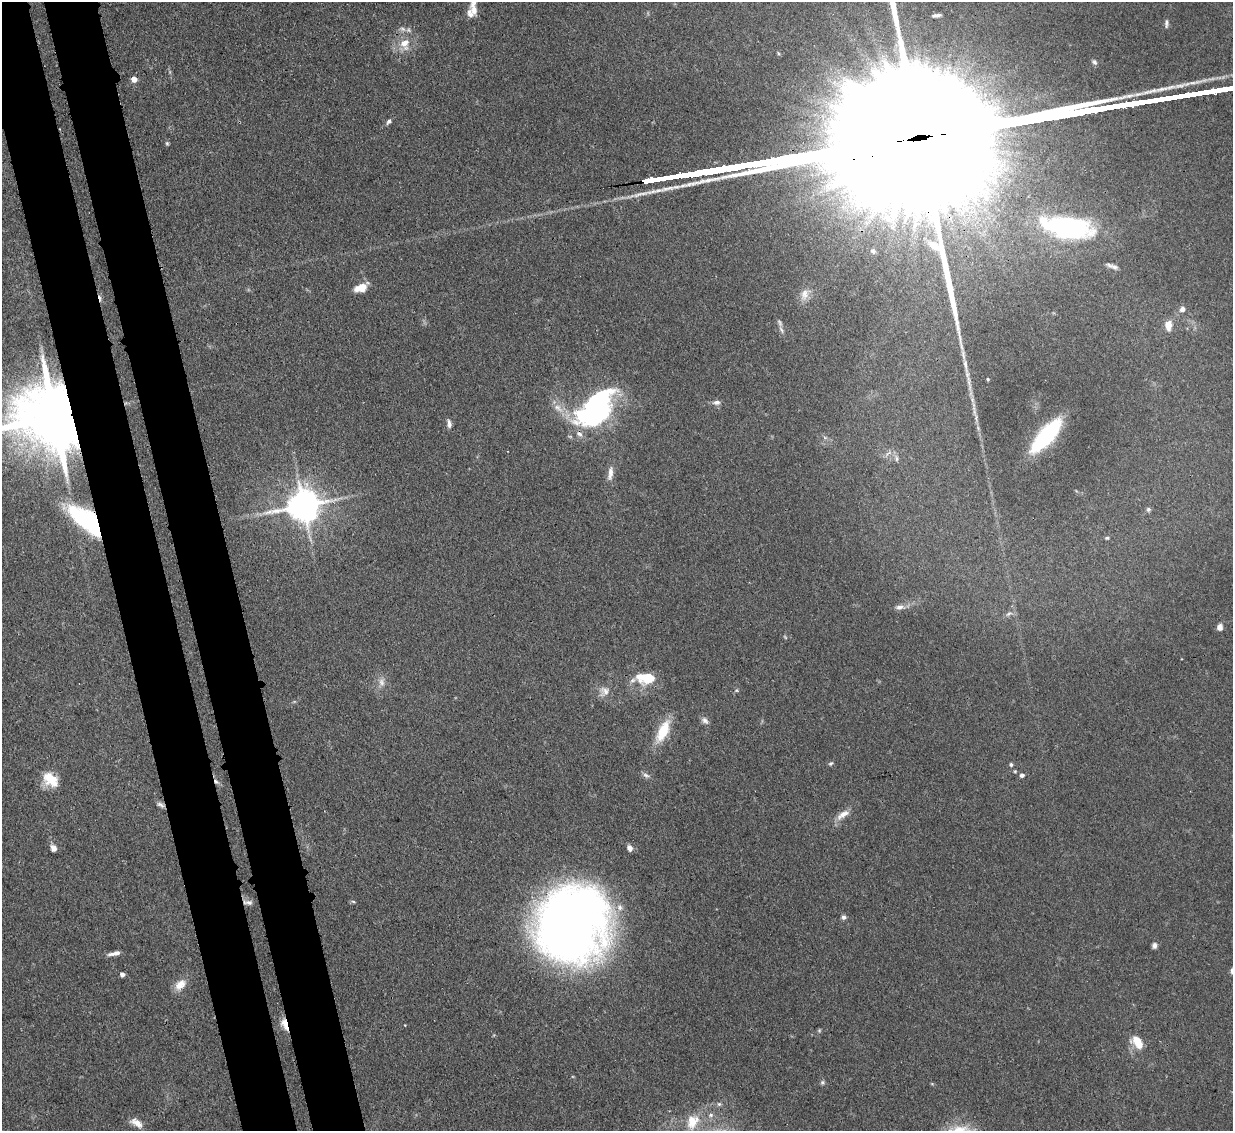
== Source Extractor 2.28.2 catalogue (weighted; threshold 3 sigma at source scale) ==
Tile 11 of 4 x 4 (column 3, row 3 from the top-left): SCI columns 2540-3770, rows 1347-2475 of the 5079 x 5065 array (HDU 1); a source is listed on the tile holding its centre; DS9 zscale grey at full resolution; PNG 1235 x 1133 px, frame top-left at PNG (2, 2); no overlay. Shown black and unused: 9% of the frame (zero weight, under 3 of 4 exposures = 9% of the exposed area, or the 3 px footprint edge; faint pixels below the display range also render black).
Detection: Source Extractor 2.28.2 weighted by HDU 2 'WHT'; one run over the whole footprint, this tile lists its part. Background 0.125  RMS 0.0049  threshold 0.0222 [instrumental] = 3 sigma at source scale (4.5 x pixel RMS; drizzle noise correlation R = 1.50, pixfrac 1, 0.05/0.05 arcsec/px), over >= 5 px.
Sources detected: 80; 1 too faint to see at this stretch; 3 inside a brighter object's white glare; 2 cosmic-ray / hot-pixel residue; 3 long thin detections or spike segments (spike, bleed or trail) — not listed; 4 inside a brighter listed object's ellipse — not listed separately; the other 67 listed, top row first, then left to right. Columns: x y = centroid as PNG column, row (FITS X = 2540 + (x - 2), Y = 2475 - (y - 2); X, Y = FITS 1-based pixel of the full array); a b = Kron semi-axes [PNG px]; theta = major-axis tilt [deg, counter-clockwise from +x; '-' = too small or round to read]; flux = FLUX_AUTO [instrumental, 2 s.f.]
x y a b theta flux
474 10 14 9 -77 4
936 15 10 4 8 1.8
1166 23 11 5 87 1.3
405 43 16 13 -86 8.2
778 53 6 3 -71 0.6
1094 62 8 5 -48 1.2
134 79 4 4 - 5.3
389 121 8 5 56 1.3
167 143 6 4 -69 0.71
887 218 14 8 -38 4.8
1068 227 58 26 -10 75
873 251 7 5 -32 1
1114 267 10 7 -34 2.1
361 287 14 7 25 8.1
805 294 18 11 76 4.9
1182 309 7 6 - 2.4
780 323 12 6 -61 1.9
1168 326 11 8 87 5.8
965 365 26 5 -79 4.4
988 379 3 3 - 0.63
717 402 10 6 7 2.1
558 408 16 8 -38 5.1
596 409 22 15 36 150
55 417 23 16 5 6000
976 418 10 4 84 1.4
449 423 11 5 -80 1.9
579 434 10 7 -31 2.4
1046 435 35 12 49 56
896 459 8 4 90 1
610 473 21 7 82 3.8
303 505 11 9 11 1100
1148 509 6 6 - 1.1
93 523 29 15 -47 62
1107 538 5 4 - 0.71
899 607 12 7 5 2.6
1009 614 11 4 27 1.5
1220 627 8 7 - 2.4
785 637 6 4 -46 0.55
649 678 16 11 10 15
736 690 6 4 29 0.7
604 691 14 12 22 4.4
705 720 11 7 -45 2
663 731 29 12 64 14
831 763 6 5 - 0.85
1011 765 5 5 - 0.89
1015 771 4 4 - 0.54
646 775 10 6 -29 1.6
1022 775 5 5 - 1.7
51 779 19 13 -39 11
160 805 11 5 -28 1.7
843 814 20 8 33 4.8
53 848 8 6 -65 2.6
629 848 6 5 - 2.6
353 901 6 4 -3 0.7
249 903 11 7 -9 1.9
843 917 6 5 - 1.5
572 926 65 59 69 480
1154 945 7 6 - 1.7
114 953 14 5 11 2.9
122 974 4 4 - 2.2
180 985 17 10 40 5.5
284 1024 16 7 -68 4.8
819 1030 5 5 - 0.68
1137 1042 17 10 -53 8.7
822 1082 6 5 - 0.96
692 1122 23 16 63 13
137 1123 17 9 -32 4.6
Overlapping masked pixels (flux is a lower limit): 6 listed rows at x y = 1068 227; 55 417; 579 434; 93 523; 160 805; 284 1024
Isophote crosses this tile's border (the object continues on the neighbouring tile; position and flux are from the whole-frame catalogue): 1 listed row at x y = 55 417